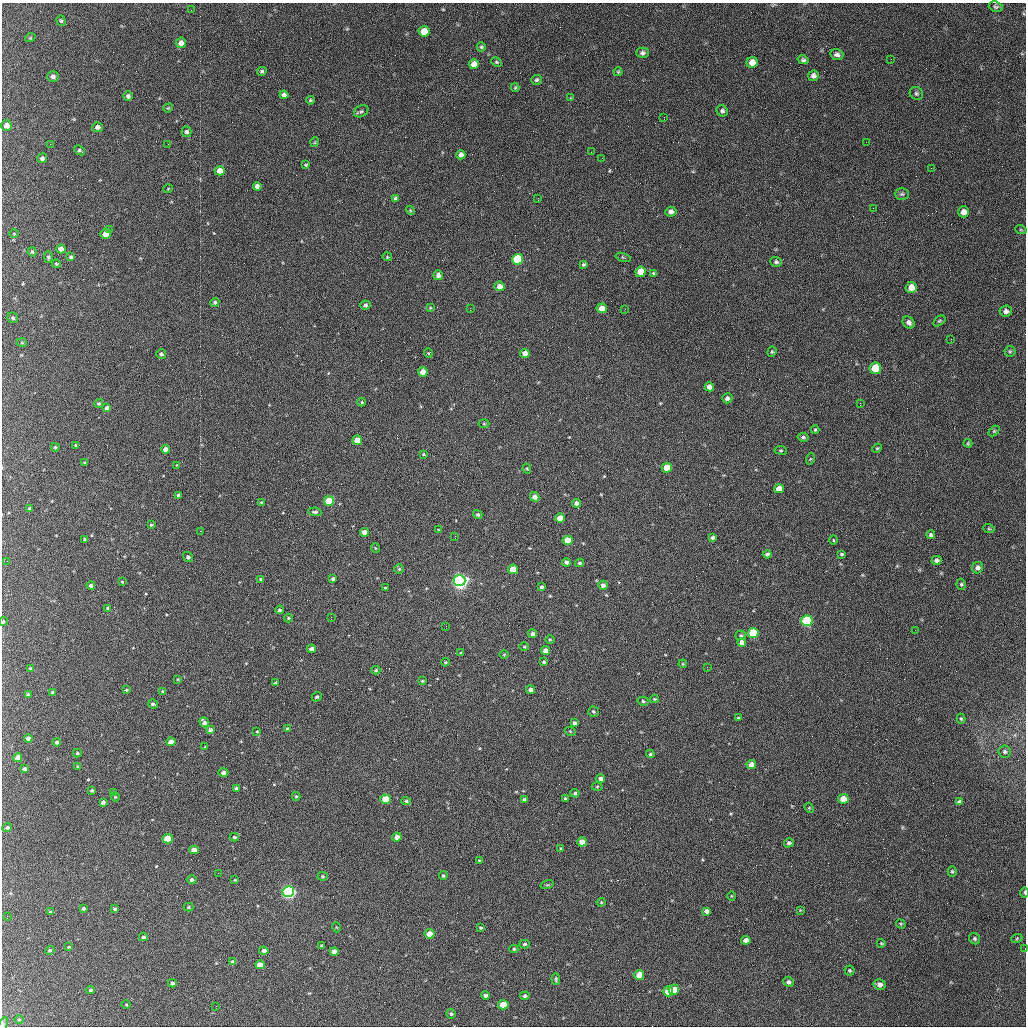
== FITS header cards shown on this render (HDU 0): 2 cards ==
NAXIS1  =                 1024
NAXIS2  =                 1024

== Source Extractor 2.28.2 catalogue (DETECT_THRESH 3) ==
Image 1024 x 1024 px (HDU 0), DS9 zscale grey, 1 PNG px = 1 image px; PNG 1028 x 1028 px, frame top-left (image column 1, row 1024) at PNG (2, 3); each listed source drawn as its Kron ellipse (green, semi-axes under 4 px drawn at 4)
Background 210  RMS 9.8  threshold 29.3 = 3 sigma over >= 5 px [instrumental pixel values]
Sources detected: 291; all 291 listed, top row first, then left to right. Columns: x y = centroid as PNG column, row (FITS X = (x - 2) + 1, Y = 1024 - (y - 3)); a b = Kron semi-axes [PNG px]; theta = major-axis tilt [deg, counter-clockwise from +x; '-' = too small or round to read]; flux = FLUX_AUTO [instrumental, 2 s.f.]
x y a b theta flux
996 7 7 5 -17 1300
191 10 2 2 - 290
61 21 5 4 - 950
424 31 5 5 - 8700
30 38 5 3 - 570
181 43 5 5 - 3300
481 47 4 4 - 920
642 53 6 5 - 1700
837 54 6 5 - 1900
891 59 3 2 - 530
803 60 5 4 - 1200
496 62 6 4 -27 800
752 62 6 5 - 6000
474 64 5 5 - 6400
262 71 5 4 - 1000
618 72 4 4 - 660
53 76 6 5 - 1900
813 76 5 5 - 2000
536 80 5 5 - 1000
515 88 4 3 - 570
916 93 7 6 - 1200
284 95 4 4 - 2000
128 96 4 4 - 1600
571 98 4 4 - 530
310 100 4 3 - 750
168 108 5 4 - 620
361 111 8 5 29 1400
722 111 6 5 - 1500
664 117 3 2 - 730
7 126 5 5 - 3500
98 127 5 5 - 2200
187 132 5 5 - 1500
315 142 5 3 - 550
866 142 2 2 - 260
50 144 2 2 - 460
168 144 2 2 - 320
80 150 6 4 -41 1200
591 152 2 2 - 490
461 155 5 4 - 2900
42 158 5 5 - 1700
602 158 3 2 - 490
306 165 4 3 - 650
931 168 2 2 - 310
220 171 5 4 - 7500
257 186 4 4 - 2400
168 189 5 3 - 480
902 194 7 5 0 1400
538 198 2 2 - 490
396 199 4 4 - 1400
873 208 3 2 - 540
410 210 5 3 - 620
671 212 5 5 - 2500
963 212 5 5 - 3000
109 229 2 2 - 670
1021 230 6 3 -19 680
14 234 4 3 - 530
106 234 5 5 - 7900
61 249 4 4 - 3900
32 252 4 4 - 930
48 257 6 4 -88 1200
71 257 4 3 - 1100
387 257 5 4 - 720
623 257 8 4 -15 910
517 259 5 5 - 39000
776 262 6 5 - 1200
56 264 4 3 - 790
584 265 4 4 - 1000
641 272 5 5 - 11000
654 273 4 4 - 990
438 275 5 5 - 2600
500 286 5 5 - 4000
911 287 6 5 - 6500
215 302 4 4 - 1200
365 305 5 4 - 1400
430 308 4 4 - 620
470 308 3 2 - 2000
602 308 5 5 - 5600
625 309 2 2 - 300
1006 311 6 5 - 2100
13 318 5 5 - 1200
939 321 7 4 36 900
909 322 7 5 -44 2100
951 339 2 2 - 440
22 343 5 3 - 530
1010 351 5 5 - 930
772 352 5 4 - 850
428 353 4 4 - 680
161 354 5 5 - 1500
525 354 5 4 - 5800
875 368 6 5 - 25000
423 372 4 4 - 8500
709 387 4 4 - 3900
727 398 5 5 - 1900
362 402 4 3 - 600
99 403 4 4 - 1000
860 403 3 2 - 590
107 408 4 4 - 2200
484 424 5 3 - 590
815 430 4 3 - 800
994 431 6 4 44 750
803 437 5 4 - 1100
357 440 5 4 - 8600
968 443 4 4 - 700
76 445 3 3 - 570
55 447 4 3 - 800
877 448 5 4 - 780
165 449 4 4 - 3300
781 450 6 3 -7 690
423 454 3 3 - 670
810 459 6 3 71 580
85 462 3 3 - 720
177 465 3 3 - 470
667 468 5 5 - 13000
527 469 5 3 - 630
779 489 5 4 - 6300
179 495 4 4 - 2200
535 497 5 4 - 3400
329 501 5 5 - 24000
261 502 4 3 - 580
577 503 4 4 - 2900
29 508 4 3 - 600
315 512 7 3 -6 1300
478 515 5 4 - 950
560 518 5 4 - 7300
151 525 3 3 - 710
989 529 5 3 - 680
438 530 3 2 - 460
200 531 3 2 - 12000
364 532 4 4 - 4300
931 535 4 4 - 1300
455 536 3 2 - 700
713 538 4 3 - 1400
85 539 4 3 - 790
568 540 5 4 - 12000
833 540 5 3 - 570
375 548 5 3 - 580
767 554 4 3 - 1200
841 554 4 3 - 850
188 557 5 4 - 1500
937 560 5 4 - 1600
7 561 3 3 - 290
566 562 4 4 - 2200
579 563 4 3 - 920
978 568 6 5 - 2200
399 569 5 5 - 830
513 569 5 4 - 16000
261 579 4 3 - 1300
333 579 4 3 - 1200
459 581 6 5 - 290000
122 582 3 3 - 500
961 584 5 4 - 920
91 585 4 3 - 1700
603 585 5 4 - 2200
542 587 4 3 - 1100
385 588 3 2 - 600
108 608 4 4 - 1400
280 610 4 4 - 1200
331 617 3 2 - 1000
288 618 4 4 - 750
807 621 5 5 - 73000
3 622 4 4 - 930
446 626 2 2 - 440
915 630 2 2 - 500
753 633 5 5 - 38000
533 634 4 4 - 1500
741 635 5 4 - 940
550 639 5 3 - 660
742 642 4 4 - 3000
524 647 4 3 - 610
312 649 4 4 - 3500
545 651 4 4 - 4600
461 653 4 4 - 720
504 654 5 3 - 520
445 662 4 3 - 700
544 662 4 3 - 1000
683 664 4 3 - 570
707 667 3 2 - 970
30 668 4 3 - 720
376 670 4 4 - 820
178 679 4 2 - 490
422 681 3 3 - 690
275 683 4 4 - 620
126 690 3 3 - 680
531 690 4 3 - 2400
163 691 3 2 - 690
53 692 4 3 - 1000
28 695 3 3 - 1400
317 697 5 4 - 1100
654 699 4 3 - 630
643 701 5 4 - 1200
153 704 5 3 - 1500
593 712 5 5 - 1000
738 718 4 3 - 700
961 719 5 4 - 850
204 722 5 4 - 2200
574 723 4 3 - 1600
287 729 4 3 - 1100
210 730 4 4 - 2100
257 731 3 2 - 550
570 731 5 3 - 590
28 738 4 4 - 2300
57 742 4 4 - 1200
171 742 4 4 - 5700
205 747 3 3 - 450
1004 752 6 6 - 1400
77 753 4 4 - 780
650 754 4 3 - 850
18 758 4 4 - 6000
751 765 5 4 - 5800
78 766 4 3 - 740
24 769 4 4 - 1700
223 773 5 4 - 2100
601 779 4 4 - 2300
597 786 5 3 - 570
236 789 4 4 - 2300
92 790 3 3 - 920
114 793 4 3 - 880
575 793 4 4 - 1200
296 796 4 4 - 720
115 797 4 4 - 630
565 798 3 3 - 880
385 799 5 4 - 13000
843 799 5 5 - 8700
524 800 4 3 - 1400
406 801 5 4 - 1000
103 802 4 3 - 1800
959 802 4 4 - 1500
809 808 5 4 - 690
7 828 5 4 - 1400
234 837 4 3 - 920
397 837 5 4 - 3700
168 839 5 4 - 18000
582 842 5 4 - 6600
789 843 5 4 - 1500
561 848 4 3 - 830
194 850 5 4 - 4800
479 860 4 3 - 500
952 871 5 4 - 810
218 873 2 2 - 310
323 876 5 4 - 740
443 876 4 4 - 910
192 880 5 4 - 1600
235 880 4 3 - 510
547 885 7 4 17 760
288 892 6 5 - 200000
1025 892 5 3 - 940
731 896 5 3 - 560
601 902 4 4 - 620
189 907 5 4 - 770
84 908 3 3 - 1200
115 909 4 3 - 960
800 910 4 4 - 520
706 911 4 4 - 2000
50 912 3 3 - 730
7 916 3 2 - 1100
901 924 5 4 - 640
336 927 5 3 - 560
481 928 4 3 - 820
429 934 5 4 - 6500
143 937 4 3 - 1100
1017 938 6 3 20 790
975 939 6 5 - 1100
746 940 4 4 - 3400
881 943 4 3 - 600
525 944 5 4 - 990
322 945 3 3 - 750
69 947 4 4 - 550
514 949 4 4 - 780
1025 949 3 2 - 530
50 950 5 4 - 950
264 951 4 4 - 2400
334 951 4 4 - 3300
233 962 4 4 - 2000
260 965 5 4 - 6100
849 970 5 5 - 890
639 975 5 5 - 10000
556 979 6 3 -89 1000
788 982 5 5 - 1600
172 983 4 4 - 1500
880 984 6 5 - 2800
90 990 4 3 - 860
674 990 5 5 - 12000
668 991 5 5 - 14000
485 995 4 3 - 2100
525 996 4 4 - 1300
126 1004 4 3 - 550
503 1005 5 4 - 15000
216 1006 2 2 - 300
451 1014 5 5 - 990
19 1020 5 3 - 570
3 1025 8 4 68 1000
At the frame edge (FLAGS 8, measured only in part): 4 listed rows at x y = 3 622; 1025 892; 1025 949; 3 1025